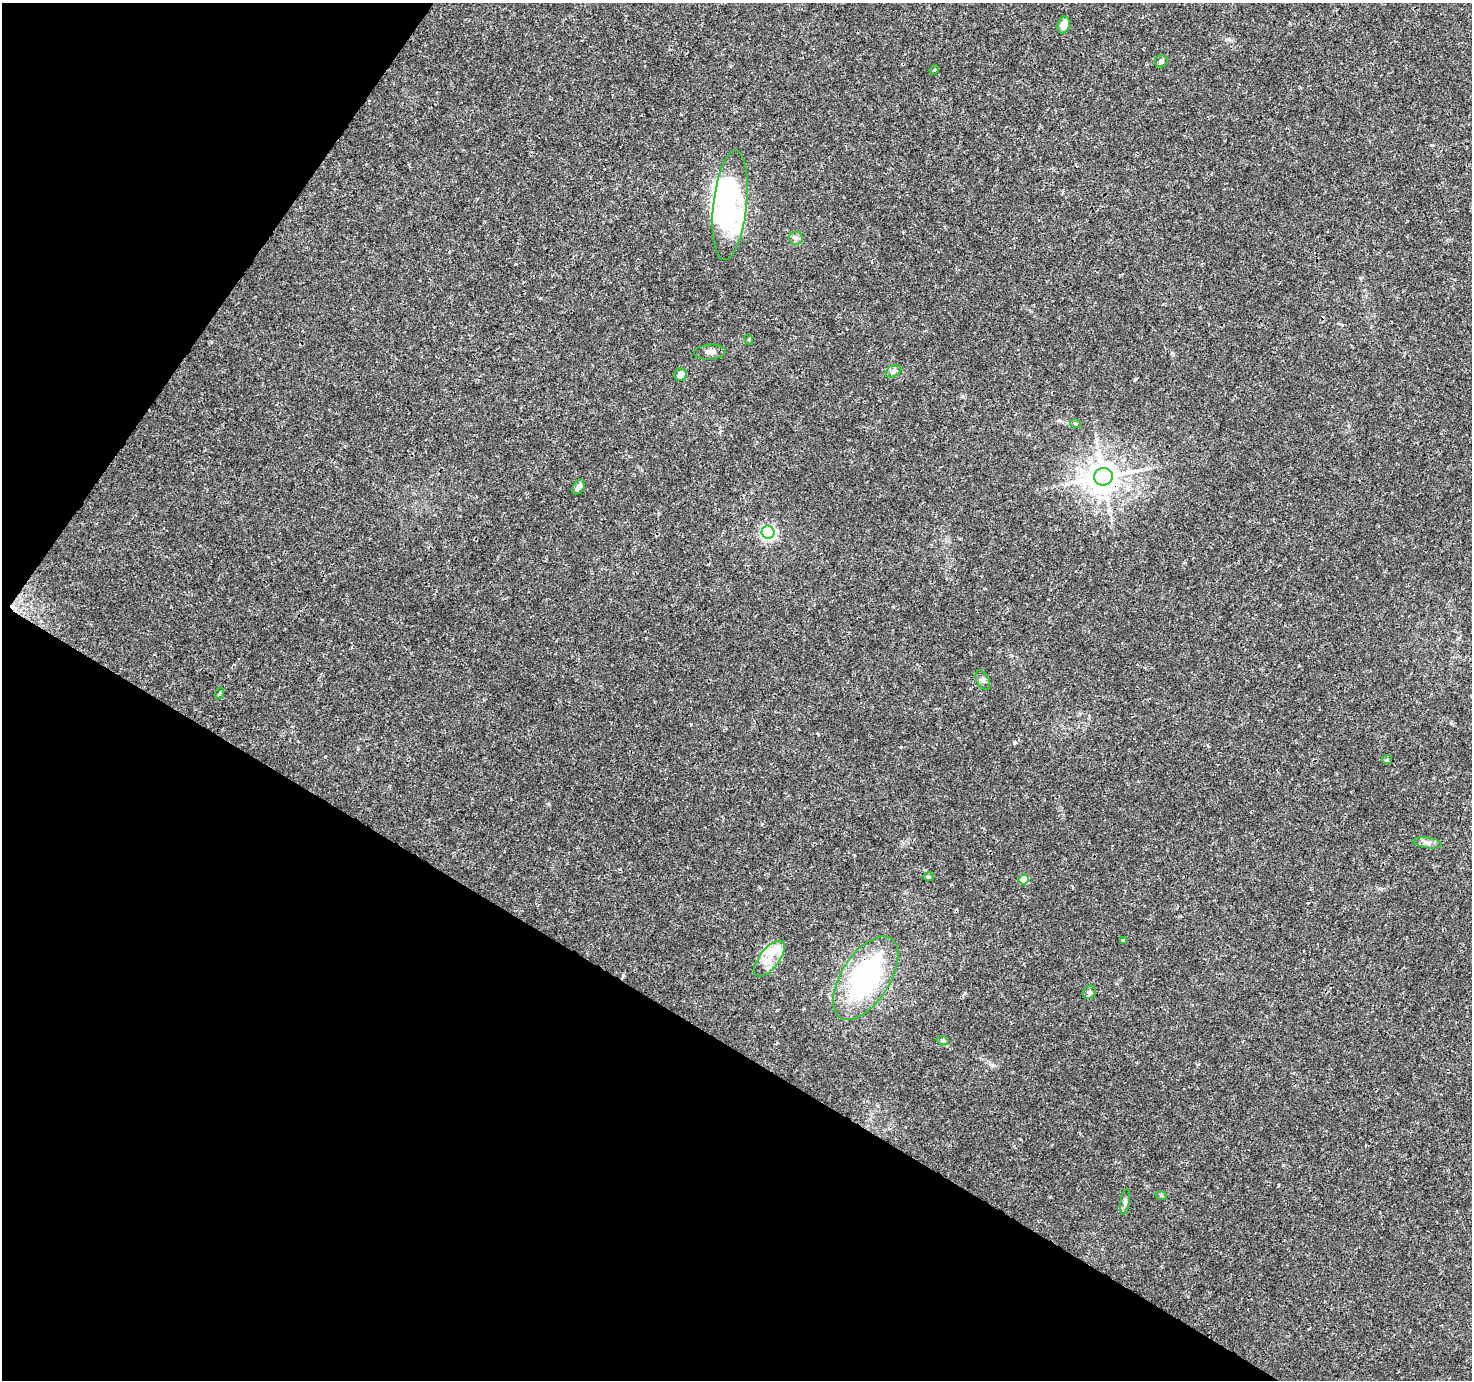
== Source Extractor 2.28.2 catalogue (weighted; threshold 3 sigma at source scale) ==
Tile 9 of 4 x 4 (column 1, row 3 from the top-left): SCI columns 2-1471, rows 1568-2945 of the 5890 x 5957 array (HDU 1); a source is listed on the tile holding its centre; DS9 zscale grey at full resolution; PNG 1474 x 1382 px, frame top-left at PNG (2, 3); each listed source drawn as its Kron ellipse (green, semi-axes under 4 px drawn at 4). Shown black and unused: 31% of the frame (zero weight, under 3 of 4 exposures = <1% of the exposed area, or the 3 px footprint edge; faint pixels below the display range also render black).
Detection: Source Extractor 2.28.2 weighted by HDU 2 'WHT'; one run over the whole footprint, this tile lists its part. Background 0.0162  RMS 0.0015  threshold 0.00687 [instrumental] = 3 sigma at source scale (4.5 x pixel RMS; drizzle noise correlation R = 1.50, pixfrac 1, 0.0396/0.0396 arcsec/px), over >= 5 px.
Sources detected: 31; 3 inside a brighter object's white glare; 1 cosmic-ray / hot-pixel residue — neither listed nor drawn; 1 inside a brighter listed object's ellipse — not listed separately; the other 26 listed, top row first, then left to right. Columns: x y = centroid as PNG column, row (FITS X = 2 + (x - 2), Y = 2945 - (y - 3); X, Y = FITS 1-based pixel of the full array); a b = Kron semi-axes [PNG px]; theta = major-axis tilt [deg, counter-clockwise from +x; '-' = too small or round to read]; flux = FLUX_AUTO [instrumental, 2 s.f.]
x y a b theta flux
1064 25 9 6 73 1.7
1161 61 6 6 - 0.5
934 70 5 3 - 0.15
730 205 55 17 84 15
796 238 7 6 - 0.44
749 339 5 4 - 0.2
710 352 16 7 4 0.83
894 371 8 5 28 0.46
681 374 6 6 - 0.91
1075 423 5 3 - 0.16
1103 477 9 9 - 280
579 487 8 5 58 0.67
768 532 6 6 - 34
983 680 10 6 -62 0.51
220 693 6 3 71 0.14
1387 760 5 4 - 0.19
1427 843 14 5 -8 0.63
929 877 5 4 - 0.21
1024 879 5 5 - 3.2
1123 940 3 2 - 0.14
769 959 21 10 52 2.4
866 978 47 24 57 23
1089 992 7 6 - 0.36
943 1041 6 4 -19 0.24
1161 1195 6 3 -20 0.19
1125 1201 13 4 81 0.43
Overlapping masked pixels (flux is a lower limit): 2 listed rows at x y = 1103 477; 866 978
Unlisted compact peaks at least as high as the median listed source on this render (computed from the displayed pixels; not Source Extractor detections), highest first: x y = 1014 743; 1228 39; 1059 420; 992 1065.